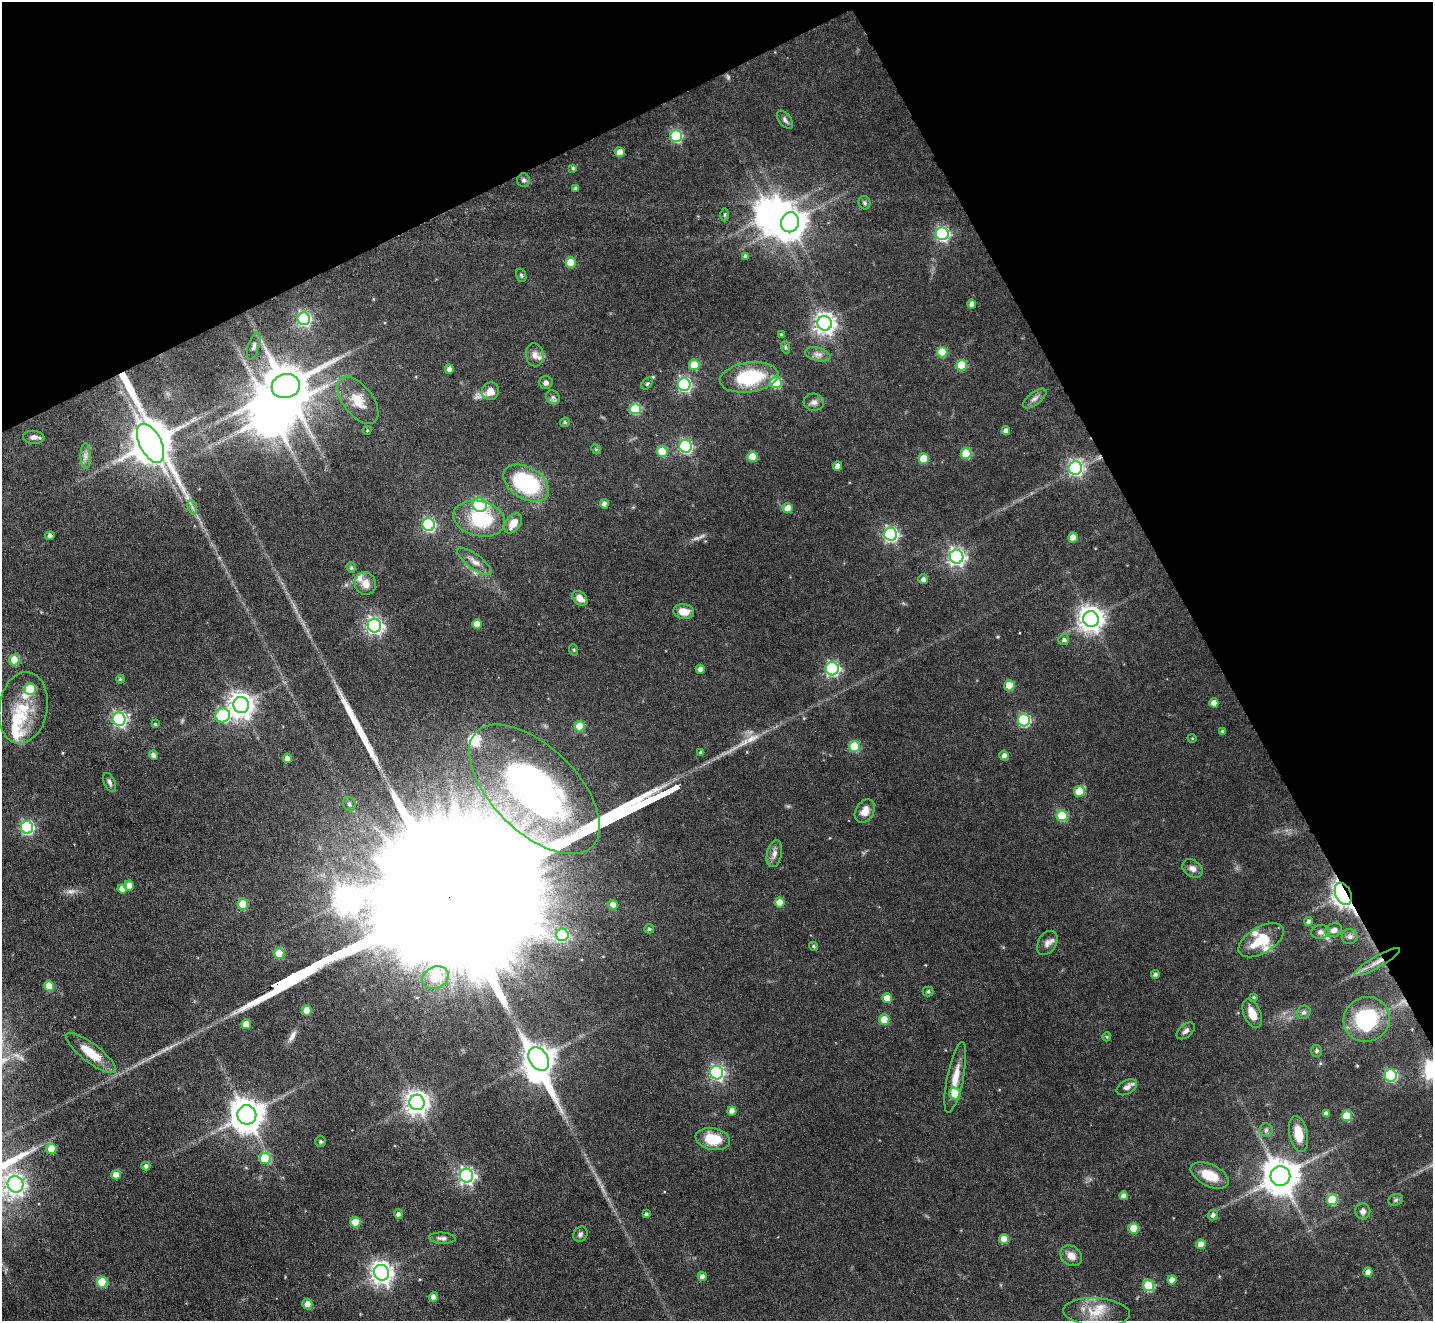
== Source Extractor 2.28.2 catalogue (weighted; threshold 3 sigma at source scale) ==
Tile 3 of 4 x 4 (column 3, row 1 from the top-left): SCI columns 2864-4294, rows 4246-5564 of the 5726 x 5716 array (HDU 1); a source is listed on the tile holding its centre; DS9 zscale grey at full resolution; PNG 1435 x 1323 px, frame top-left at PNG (2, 2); each listed source drawn as its Kron ellipse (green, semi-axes under 4 px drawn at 4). Shown black and unused: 26% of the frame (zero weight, under 4 of 8 exposures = <1% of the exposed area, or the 3 px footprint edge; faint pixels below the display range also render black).
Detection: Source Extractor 2.28.2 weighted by HDU 2 'WHT'; one run over the whole footprint, this tile lists its part. Background 0.1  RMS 0.0038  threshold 0.0154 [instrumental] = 3 sigma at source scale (4.09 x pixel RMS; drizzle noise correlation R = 1.36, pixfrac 0.8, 0.05/0.05 arcsec/px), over >= 5 px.
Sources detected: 203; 3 too faint to see at this stretch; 5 inside a brighter object's white glare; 3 long thin detections or spike segments (spike, bleed or trail) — neither listed nor drawn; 9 inside a brighter listed object's ellipse — not listed separately; the other 183 listed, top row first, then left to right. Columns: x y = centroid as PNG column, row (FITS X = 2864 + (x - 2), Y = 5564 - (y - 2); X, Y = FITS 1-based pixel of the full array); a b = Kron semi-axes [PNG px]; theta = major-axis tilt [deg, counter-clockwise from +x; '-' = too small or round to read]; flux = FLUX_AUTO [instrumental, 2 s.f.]
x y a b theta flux
785 120 10 6 -52 1.2
676 136 6 6 - 35
620 152 5 5 - 4.1
573 168 4 3 - 0.62
524 180 7 6 - 0.9
576 188 4 3 - 0.68
864 203 7 6 - 0.77
725 215 6 4 90 0.56
790 222 10 9 - 560
942 234 6 6 - 63
745 256 4 4 - 0.72
571 263 5 5 - 7.8
521 275 7 5 -74 0.61
972 304 4 4 - 1.7
304 319 6 6 - 61
825 323 7 7 - 220
781 334 4 3 - 0.35
254 346 14 5 73 1.5
785 347 6 4 -71 0.53
942 352 5 5 - 9.9
818 354 13 6 -14 1.9
535 355 11 8 -82 2.1
694 365 5 5 - 8.6
962 365 5 5 - 14
449 369 4 4 - 1.6
749 377 29 15 8 21
546 383 7 6 - 1.3
647 383 7 4 48 0.6
776 383 6 5 - 20
684 384 6 6 - 66
286 386 14 12 15 1600
490 391 9 8 - 3.4
553 397 7 6 - 0.93
1035 398 14 6 37 1.7
358 400 27 15 -53 7.1
814 402 10 8 -5 1.8
635 409 5 5 - 22
565 422 5 4 - 0.66
367 430 4 4 - 0.35
1006 431 4 4 - 1.7
34 437 11 6 -5 1.8
150 443 21 11 -64 1100
686 446 6 6 - 59
596 449 5 4 - 0.42
662 451 5 5 - 13
966 453 5 5 - 13
85 456 13 5 90 1.6
752 457 5 5 - 10
924 459 5 5 - 10
838 466 4 4 - 2.4
1075 468 7 6 - 86
526 483 25 15 -31 36
604 504 4 4 - 1.3
480 505 7 6 - 41
192 507 7 4 -72 0.95
788 508 5 5 - 4.3
479 519 26 17 -13 19
513 523 11 7 54 4.7
429 525 6 6 - 49
891 534 6 6 - 80
50 536 4 4 - 1.1
1073 538 5 5 - 4.7
957 557 7 6 - 130
474 561 21 7 -37 2.8
351 568 5 4 - 0.51
923 579 5 5 - 1.3
365 583 11 10 - 3.5
580 598 8 6 -41 3.4
684 612 10 7 -6 4.4
1091 619 8 7 - 330
477 624 5 4 - 4.4
374 626 7 6 - 110
1064 640 5 5 - 0.85
574 650 6 3 -72 0.36
14 660 5 5 - 11
700 669 4 4 - 1.4
832 669 6 6 - 73
120 679 4 3 - 0.38
1009 685 5 5 - 10
30 689 6 5 - 14
1214 703 4 4 - 2.8
241 705 8 7 - 330
23 708 36 24 80 14
223 715 7 7 - 36
119 719 6 6 - 80
1024 720 6 6 - 38
155 724 4 4 - 0.46
580 726 5 5 - 9.4
1223 731 4 3 - 0.79
1192 738 5 3 - 0.31
854 746 5 5 - 17
701 753 4 4 - 0.61
153 755 4 4 - 1.5
1004 756 5 4 - 1.4
287 758 5 4 - 1.7
109 782 10 5 -67 1
534 789 82 42 -45 120
1080 791 5 5 - 12
349 804 7 6 - 0.97
865 811 13 9 59 3.4
1062 816 5 5 - 17
27 827 6 6 - 55
774 854 13 7 77 2
1192 868 11 8 -36 1.9
129 885 5 5 - 2.8
122 889 5 4 - 3.2
1343 894 12 7 -64 190
780 902 5 5 - 5.1
243 904 5 5 - 9
613 905 5 5 - 4.6
1309 921 4 4 - 0.96
649 929 5 4 - 0.63
1334 930 9 6 22 1.6
1320 932 9 7 15 1.2
562 935 6 6 - 22
1350 937 7 7 - 1.1
1261 940 25 13 30 11
1047 943 13 9 59 1.9
813 946 4 4 - 0.53
279 953 5 5 - 9.2
1377 962 26 6 30 3.7
1155 974 4 4 - 0.88
435 978 13 10 27 4.3
49 986 5 5 - 7.9
928 991 5 5 - 0.8
1254 997 4 4 - 0.47
887 998 5 5 - 6
307 1010 5 5 - 6.6
1304 1012 7 6 - 1
1252 1013 15 8 -67 3.9
1367 1019 23 22 - 26
884 1020 5 5 - 7
246 1024 5 5 - 5.4
1186 1031 10 6 40 1.3
1107 1037 4 4 - 0.43
1317 1051 6 5 - 0.85
91 1053 30 9 -37 7.9
539 1059 13 9 -57 510
717 1073 7 6 - 77
1391 1075 6 6 - 42
955 1078 36 8 78 6.1
1127 1087 11 6 30 1.8
955 1094 6 5 - 7.4
417 1102 8 7 - 270
732 1111 4 4 - 2.5
1326 1114 4 4 - 1.7
247 1115 9 9 - 710
1347 1116 5 5 - 14
1266 1130 6 6 - 0.87
1298 1134 18 9 -79 6.4
713 1139 17 11 -11 9
321 1142 5 5 - 0.56
51 1149 5 5 - 8.8
265 1158 5 5 - 17
146 1166 4 4 - 0.97
116 1175 5 4 - 3.3
1210 1175 20 11 -26 7.8
466 1176 7 6 - 110
1280 1176 10 10 - 890
16 1184 8 7 - 130
1124 1196 4 4 - 2.1
1332 1200 5 5 - 18
1396 1200 7 5 21 0.8
1363 1211 8 7 - 1.7
398 1214 4 4 - 1.1
646 1214 3 3 - 0.79
1213 1215 5 5 - 1.2
355 1222 5 5 - 6.9
1133 1228 5 5 - 10
580 1234 8 6 59 0.99
442 1238 13 5 -4 1.3
1004 1239 5 5 - 6.9
1201 1244 5 5 - 4.3
1071 1256 12 9 -42 3.1
1368 1272 4 4 - 2.7
381 1273 8 7 - 240
702 1276 4 4 - 1.5
1172 1280 4 4 - 2.3
102 1282 5 5 - 15
1149 1286 5 5 - 24
433 1297 4 4 - 1.7
307 1304 5 5 - 2.6
1097 1312 33 14 -4 8.5
Overlapping masked pixels (flux is a lower limit): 3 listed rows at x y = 150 443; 1343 894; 1377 962